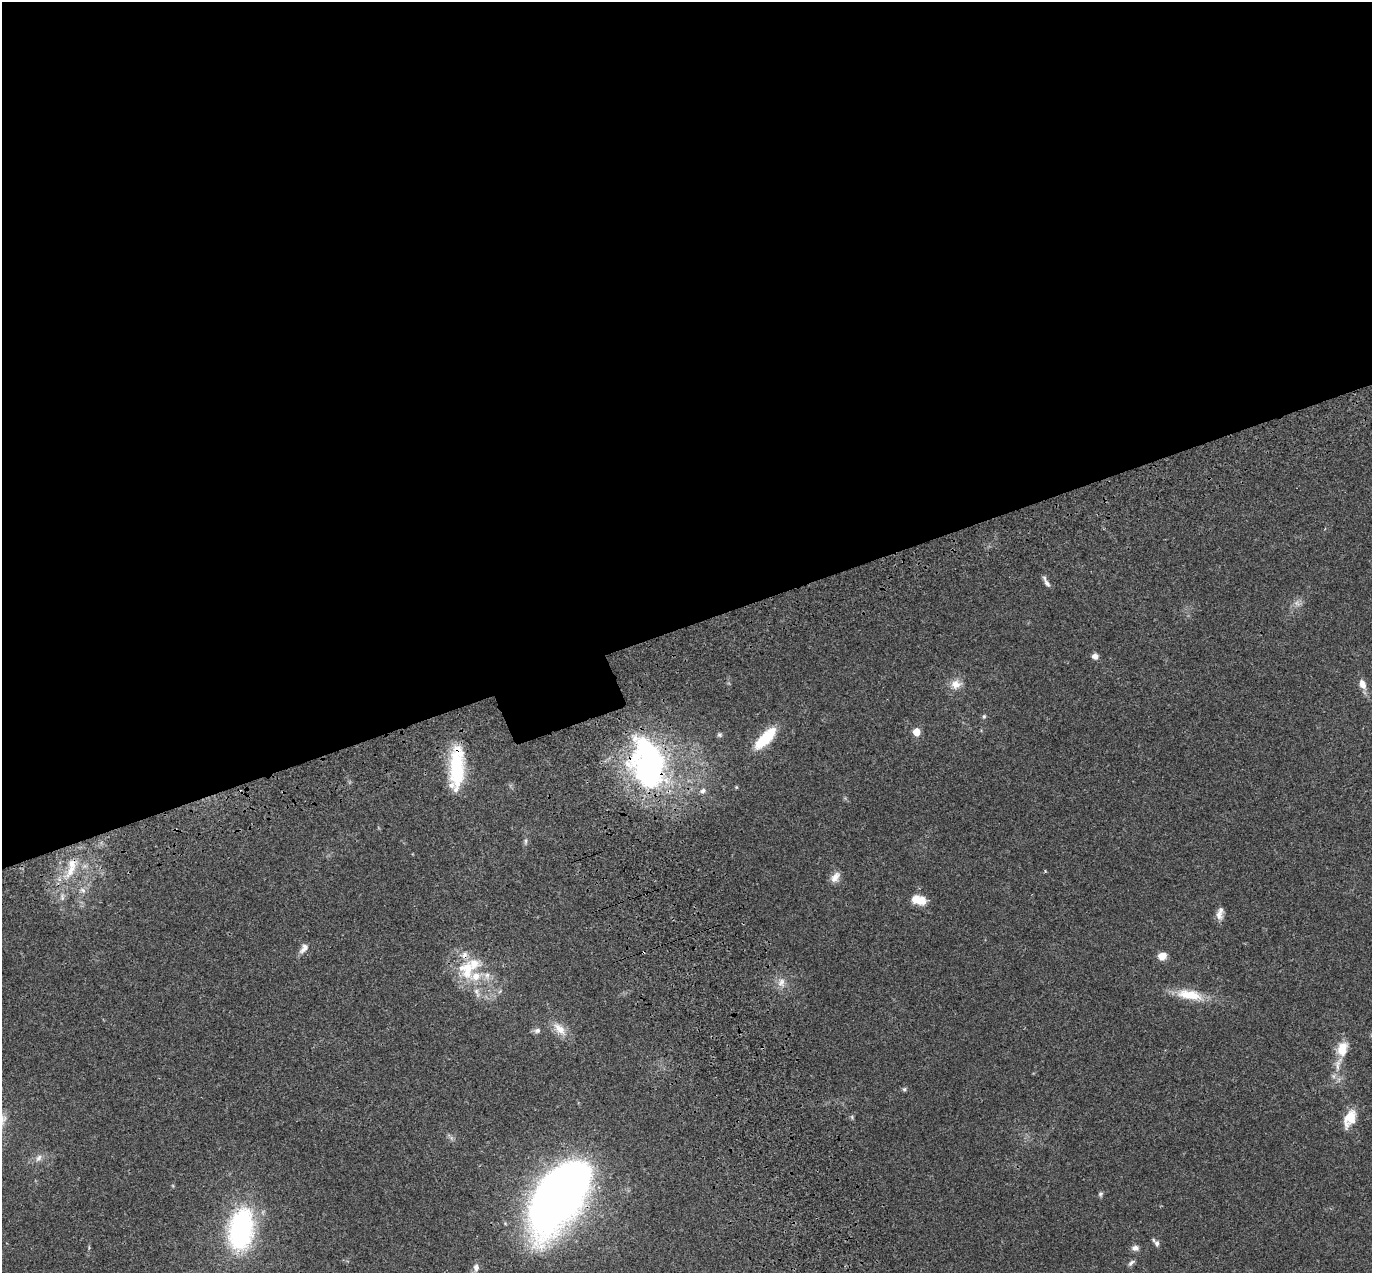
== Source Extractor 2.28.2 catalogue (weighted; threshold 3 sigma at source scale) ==
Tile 2 of 4 x 4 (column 2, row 1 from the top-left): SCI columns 1483-2852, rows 4032-5302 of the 5708 x 5573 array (HDU 1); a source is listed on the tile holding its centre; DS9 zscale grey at full resolution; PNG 1374 x 1275 px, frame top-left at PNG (2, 2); no overlay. Shown black and unused: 50% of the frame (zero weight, under 3 of 4 exposures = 9% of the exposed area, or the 3 px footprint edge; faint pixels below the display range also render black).
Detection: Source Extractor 2.28.2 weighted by HDU 2 'WHT'; one run over the whole footprint, this tile lists its part. Background 0.0407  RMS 0.0036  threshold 0.0164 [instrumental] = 3 sigma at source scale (4.5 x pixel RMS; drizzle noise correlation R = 1.50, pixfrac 1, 0.0396/0.0396 arcsec/px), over >= 5 px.
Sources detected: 50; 1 too faint to see at this stretch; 1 inside a brighter object's white glare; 1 cosmic-ray / hot-pixel residue — not listed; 8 inside a brighter listed object's ellipse — not listed separately; the other 39 listed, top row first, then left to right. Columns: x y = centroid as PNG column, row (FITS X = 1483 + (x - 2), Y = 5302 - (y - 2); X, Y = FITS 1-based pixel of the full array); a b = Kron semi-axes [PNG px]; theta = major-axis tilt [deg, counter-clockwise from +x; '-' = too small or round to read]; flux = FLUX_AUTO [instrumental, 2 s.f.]
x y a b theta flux
1046 582 15 4 -61 1.4
1095 656 7 7 - 1.7
956 684 15 13 14 3.8
1362 684 12 7 -67 2.9
984 716 7 5 89 0.59
916 732 5 5 - 8.6
719 735 7 7 - 0.78
765 738 31 11 46 13
648 763 61 38 -76 98
457 768 51 15 87 24
736 787 5 4 - 0.37
703 791 8 7 - 1.4
526 841 10 4 85 0.84
71 870 24 10 58 7.1
835 877 15 9 50 2.7
83 890 9 6 -27 1.4
62 897 10 4 -86 1.1
919 900 18 11 -14 5.7
1220 914 15 8 80 2.5
304 948 14 8 56 2.1
1162 956 8 7 - 3.8
467 973 28 15 -41 12
781 982 12 9 72 2.6
500 991 7 4 71 0.58
1190 995 37 13 -10 9.9
559 1029 23 11 -47 4.7
537 1030 8 7 - 1.3
1342 1049 20 14 75 6.3
904 1089 5 5 - 0.63
852 1117 6 5 - 0.51
1350 1118 21 12 64 7.2
39 1158 11 7 63 1.8
1100 1194 7 6 - 0.74
555 1199 67 36 55 320
241 1229 43 24 82 60
1157 1243 9 7 -68 1.2
1135 1248 9 7 2 1.6
1131 1263 10 5 44 0.98
476 1267 9 7 84 2.1
Overlapping masked pixels (flux is a lower limit): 3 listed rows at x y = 648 763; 457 768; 555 1199